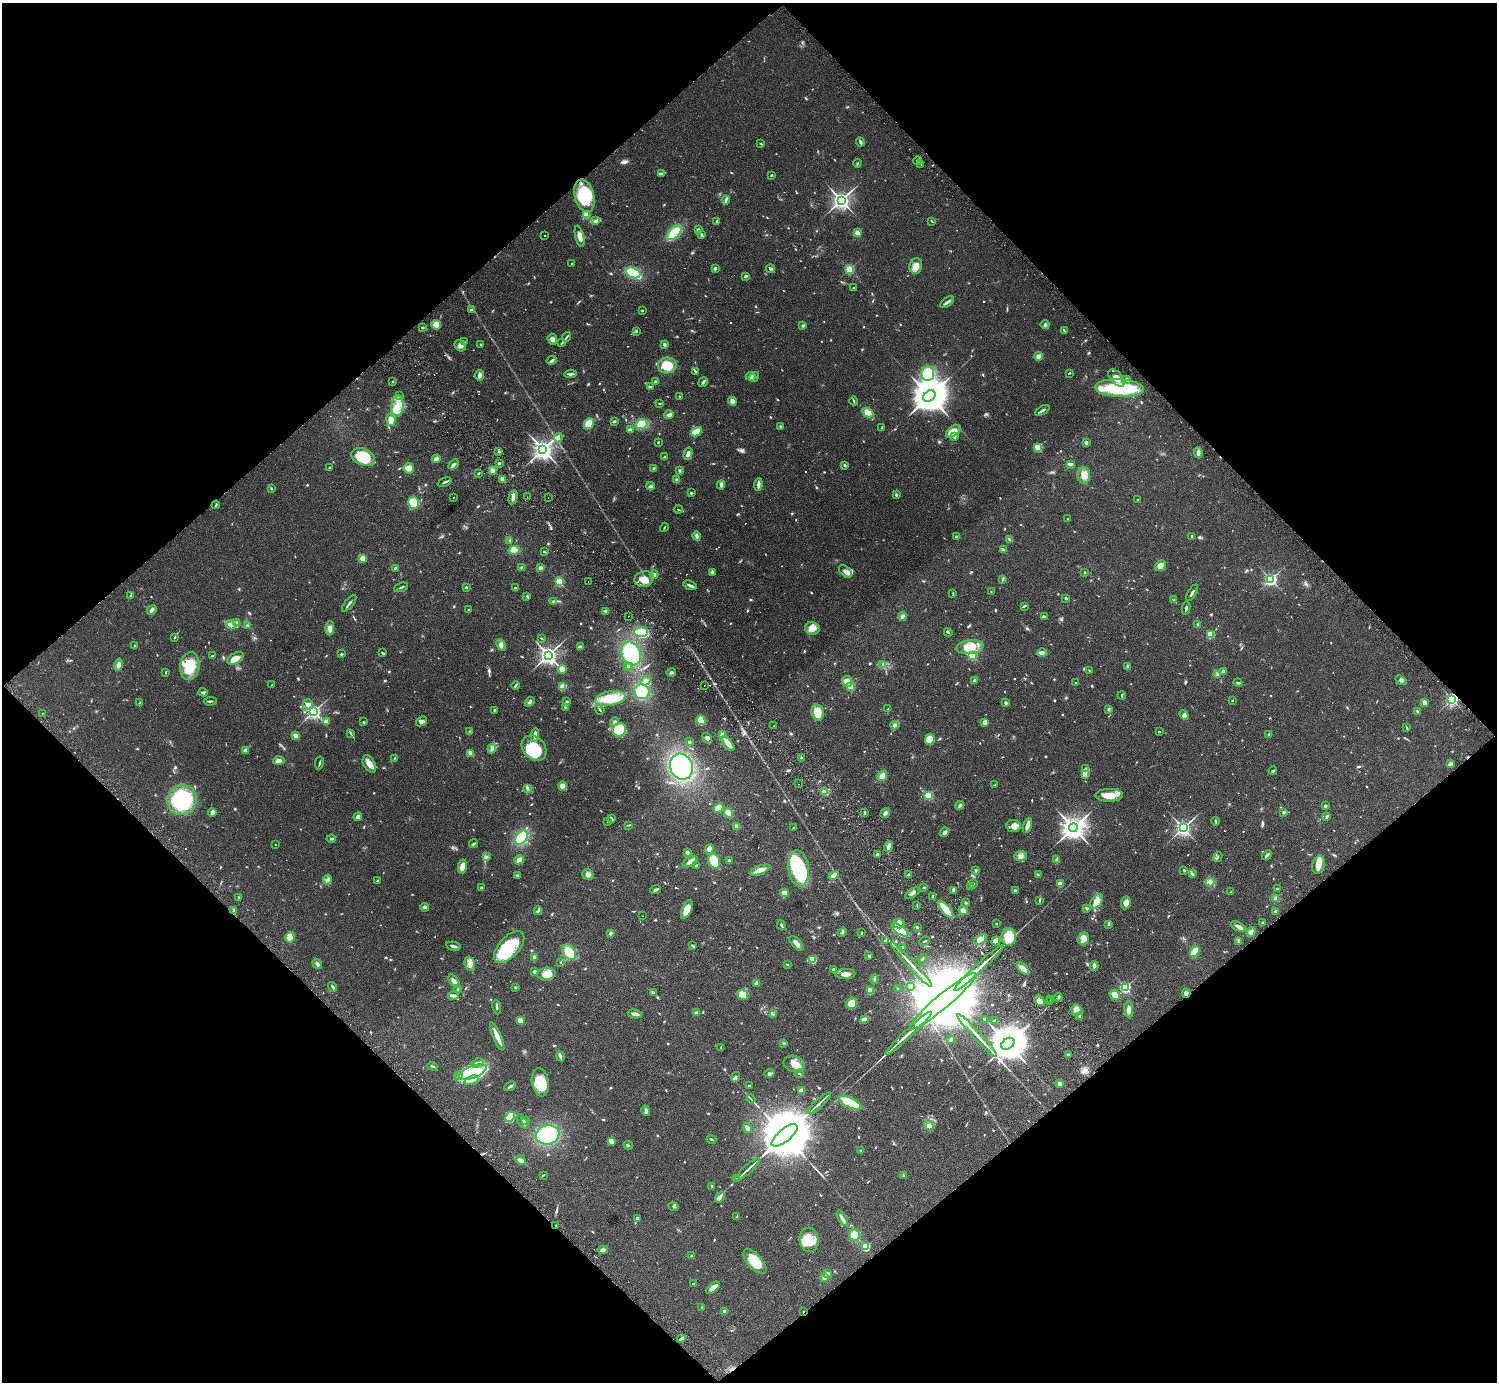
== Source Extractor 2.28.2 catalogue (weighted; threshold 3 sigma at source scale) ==
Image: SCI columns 48-6025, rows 344-5861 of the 6070 x 6064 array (HDU 1 of 3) = the unmasked area's bounding box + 8 px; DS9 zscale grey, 4 x 4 block average (1 PNG px = mean of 4 x 4 image px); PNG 1499 x 1384 px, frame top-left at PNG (2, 3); each listed source drawn as its Kron ellipse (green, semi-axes under 4 px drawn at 4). Shown black and unused: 50% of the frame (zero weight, under 2 of 3 exposures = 3% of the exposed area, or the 3 px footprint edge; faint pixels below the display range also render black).
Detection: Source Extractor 2.28.2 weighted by HDU 2 'WHT'. Background 0.061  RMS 0.0072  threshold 0.0325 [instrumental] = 3 sigma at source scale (4.5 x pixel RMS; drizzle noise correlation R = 1.50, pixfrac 1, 0.05/0.05 arcsec/px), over >= 5 px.
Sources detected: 1034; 14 too faint to see at this stretch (4 x 4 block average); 2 inside a brighter object's white glare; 8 cosmic-ray / hot-pixel residue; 2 long thin detections or spike segments (spike, bleed or trail) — neither listed nor drawn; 11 coinciding with a brighter row at this scale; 62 inside a brighter listed object's ellipse — not listed separately; of the other 935, all 500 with FLUX_AUTO >= 3.39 (the completeness limit of this list) listed and drawn (435 fainter detections not listed), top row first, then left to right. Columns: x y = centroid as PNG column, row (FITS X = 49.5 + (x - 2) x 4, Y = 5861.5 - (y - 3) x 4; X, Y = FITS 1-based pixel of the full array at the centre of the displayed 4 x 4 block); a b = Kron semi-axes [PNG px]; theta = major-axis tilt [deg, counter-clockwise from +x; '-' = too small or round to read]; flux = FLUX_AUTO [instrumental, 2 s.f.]
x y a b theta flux
860 142 4 2 - 12
761 143 4 2 - 3.7
917 161 4 2 - 4.7
857 163 4 2 - 3.7
921 164 2 2 - 5.3
661 173 3 3 - 6.4
771 175 3 2 - 3.6
584 196 16 9 -75 190
726 200 4 3 - 7.8
841 200 3 3 - 2600
586 215 2 2 - 150
595 221 3 2 - 4.8
717 221 3 2 - 9.4
932 221 3 2 - 3.6
698 230 2 2 - 50
674 233 9 5 47 130
857 233 2 2 - 120
544 235 2 2 - 6.1
702 235 3 2 - 4.2
580 236 11 4 -76 31
572 263 2 2 - 3.8
916 266 8 6 78 32
715 268 4 3 - 7.2
770 269 4 3 - 8.6
849 269 2 2 - 390
633 273 8 5 -22 170
746 276 4 2 - 6.5
853 288 2 2 - 4.2
947 302 8 3 36 12
471 310 4 3 - 6.3
642 311 3 2 - 4.3
436 325 5 4 - 53
803 325 3 3 - 6.3
1045 325 4 3 - 8.1
422 327 3 2 - 6.1
637 331 3 2 - 3.7
1064 331 3 2 - 3.7
567 337 5 2 - 5.3
552 339 5 4 - 18
464 342 2 2 - 6.5
562 343 3 2 - 3.4
481 344 2 2 - 11
664 344 3 2 - 8.3
460 346 6 5 - 18
1038 356 4 4 - 20
551 360 5 2 - 7.1
667 365 9 8 - 84
695 371 3 2 - 4.2
1069 373 4 2 - 3.8
570 374 6 2 5 11
928 374 7 6 - 160
480 375 5 3 - 18
750 376 5 3 - 9.1
754 377 5 3 - 11
1116 378 10 6 -49 36
1127 379 4 2 - 7
655 381 3 2 - 6.5
393 382 2 2 - 3.4
703 382 5 2 - 9.1
650 387 4 2 - 4.5
1120 388 24 9 -3 310
399 396 4 2 - 5.3
929 396 7 5 40 14000
680 397 3 2 - 4.6
732 401 4 3 - 25
854 401 4 2 - 5
659 403 3 2 - 4
397 406 11 6 86 51
1042 410 8 2 29 10
868 413 6 4 -30 59
669 415 5 3 - 17
391 420 6 4 -80 38
614 421 3 2 - 6.6
589 424 5 4 - 71
642 424 6 5 - 73
780 426 3 3 - 4.9
882 427 3 2 - 3.6
631 429 3 2 - 6
953 431 8 5 37 54
696 432 6 4 28 69
955 437 3 2 - 5.3
558 438 4 2 - 14
658 442 2 2 - 4.1
1086 442 4 2 - 14
1038 447 2 2 - 300
543 449 3 3 - 3500
499 452 3 2 - 4.9
1198 453 6 3 -83 15
688 454 6 3 77 17
363 457 12 8 -20 180
665 457 3 2 - 5.2
436 459 4 3 - 18
499 463 3 2 - 5.7
454 464 6 3 43 11
1070 464 4 3 - 8.3
844 465 3 2 - 6.3
329 468 3 2 - 4.5
409 468 5 5 - 31
654 469 3 3 - 7.8
492 470 3 3 - 18
679 470 3 3 - 6
479 473 3 2 - 3.9
1084 475 8 6 -90 35
677 479 2 2 - 9.2
503 480 4 2 - 32
444 482 7 2 23 7.6
758 484 6 2 84 20
721 485 4 3 - 14
650 486 4 2 - 11
271 488 3 2 - 4.5
691 493 3 2 - 4.5
896 495 4 2 - 6.4
453 497 2 2 - 5.1
513 497 7 3 77 18
527 497 2 2 - 8.7
548 498 2 2 - 4.1
1138 500 3 2 - 4
414 503 6 5 - 100
216 505 4 2 - 4
678 509 4 2 - 3.5
1067 519 2 2 - 6.7
664 527 5 2 - 3.7
697 536 4 2 - 14
956 536 3 2 - 4.9
1192 536 2 2 - 15
1009 539 3 2 - 8.7
510 540 2 2 - 8
514 550 6 4 7 25
1004 550 3 2 - 4.2
544 552 3 2 - 5.8
362 558 3 3 - 35
1160 566 6 5 - 26
522 567 3 2 - 4.1
395 568 3 2 - 4.8
540 568 4 3 - 11
845 571 8 4 -42 22
712 572 4 3 - 7.1
1085 572 2 2 - 5.4
654 575 4 4 - 14
644 579 10 8 19 47
1003 579 2 2 - 4.5
1271 579 2 2 - 1000
588 581 2 2 - 18
559 582 2 2 - 360
690 585 7 2 -22 17
401 587 7 2 20 6.5
466 587 2 2 - 15
515 588 2 2 - 3.9
991 592 2 2 - 4.4
953 593 3 2 - 4.1
1192 593 9 2 59 11
130 595 3 2 - 5.9
527 596 3 2 - 3.7
1066 598 2 2 - 8.5
1174 600 2 2 - 4.4
554 601 4 2 - 3.5
349 603 10 2 51 10
1024 606 4 2 - 5.8
1186 608 7 2 79 8.7
152 610 5 3 - 14
469 610 2 2 - 10
605 611 4 2 - 7
628 616 2 2 - 7.9
902 616 4 3 - 13
1044 617 3 2 - 4.4
237 623 4 3 - 14
1198 624 2 2 - 4.3
231 625 5 3 - 34
247 625 2 2 - 6.5
330 628 7 4 89 28
812 628 7 6 - 42
641 632 7 5 -2 130
948 632 4 2 - 4.6
1210 634 2 2 - 220
174 637 3 2 - 3.7
542 638 3 2 - 3.5
501 645 6 3 -67 16
134 646 3 2 - 6.6
580 647 3 3 - 13
970 647 13 7 7 68
383 653 4 2 - 4.3
631 653 12 9 -65 230
1042 653 5 2 - 31
341 654 3 2 - 6
548 655 3 3 - 2700
972 655 2 2 - 330
212 656 3 2 - 4.8
235 658 9 5 30 39
882 664 3 2 - 3.6
119 665 6 4 79 22
190 666 14 9 81 110
627 666 3 2 - 9.3
629 666 2 2 - 14
1127 666 3 2 - 5
562 669 4 3 - 32
1089 671 3 2 - 3.5
166 672 3 2 - 4.1
1223 672 4 2 - 4.4
671 673 5 2 - 10
1217 675 4 2 - 5.7
974 680 4 2 - 7.4
1401 680 6 3 -39 10
646 681 5 4 - 15
847 681 5 5 - 43
1075 683 2 2 - 3.7
1238 683 4 2 - 6
272 685 2 2 - 8.7
516 685 4 2 - 8
704 685 2 2 - 7.9
563 686 3 3 - 45
850 687 2 2 - 210
203 692 4 3 - 7.2
642 692 8 7 - 130
1122 695 4 2 - 3.8
610 698 15 7 11 140
1452 699 2 2 - 990
210 701 6 2 2 7
567 701 3 2 - 4
1232 701 2 2 - 4.3
530 702 5 3 - 8.9
1424 702 2 2 - 82
139 703 3 2 - 3.5
1006 703 3 3 - 7.1
308 704 5 5 - 21
565 707 4 2 - 4.7
888 709 2 2 - 3.9
1109 709 2 2 - 8.8
494 710 2 2 - 5.3
600 710 5 2 - 4.5
1417 711 3 2 - 5
314 712 2 2 - 1400
818 712 8 6 -77 64
42 713 2 2 - 8.2
1184 715 5 3 - 12
701 720 5 3 - 67
326 721 4 3 - 12
421 721 6 4 39 14
364 722 2 2 - 4.3
615 722 4 3 - 8.7
985 722 4 3 - 20
895 725 4 3 - 14
774 726 2 2 - 4.7
1407 728 4 2 - 3.9
619 730 7 6 - 120
469 732 3 2 - 4.8
1159 732 2 2 - 4.9
351 733 3 2 - 4.6
722 734 4 3 - 12
1269 734 3 2 - 4.6
295 735 2 2 - 110
535 735 6 3 84 25
707 738 5 3 - 9.2
930 739 5 5 - 54
689 742 3 2 - 6.5
728 744 8 4 -50 34
534 748 14 11 -48 200
492 749 5 4 - 12
246 751 3 3 - 21
471 753 4 2 - 38
395 758 4 2 - 3.8
801 758 3 2 - 11
279 761 5 4 - 25
319 763 6 2 79 5.7
369 764 9 5 -60 38
1451 764 3 3 - 7.5
681 767 13 11 -70 440
1085 769 4 2 - 4.5
1273 771 4 2 - 6.9
1085 774 4 2 - 5.2
882 776 5 4 - 33
798 784 2 2 - 5.7
994 785 3 2 - 4.2
562 786 4 4 - 23
528 788 3 2 - 5.6
825 792 4 3 - 25
929 795 2 2 - 340
1109 795 14 6 1 69
182 800 15 14 - 350
960 805 5 2 - 8.8
1325 806 3 3 - 8.3
718 808 5 4 - 43
212 812 4 3 - 15
1284 812 2 2 - 9.3
728 813 5 4 - 30
864 813 3 2 - 5.1
885 813 5 2 - 12
358 817 4 4 - 15
1327 817 4 3 - 5.7
611 818 4 2 - 11
607 821 2 2 - 3.8
1215 821 4 2 - 5
629 825 3 2 - 4.1
1027 825 8 3 72 22
737 826 4 3 - 17
1013 826 7 6 - 23
793 828 3 2 - 4.6
1073 828 4 4 - 5200
1183 828 2 2 - 1700
944 832 5 3 - 11
521 838 8 5 52 210
331 839 4 2 - 6
275 844 2 2 - 3.5
474 844 4 2 - 8.8
889 847 5 3 - 20
709 849 4 3 - 29
687 852 3 3 - 10
877 854 3 2 - 7.3
1267 855 6 2 46 8.6
1021 856 6 5 - 21
487 857 2 2 - 6.3
1218 857 5 2 - 5.4
519 860 5 3 - 25
1056 860 3 2 - 4.1
690 861 8 4 32 22
714 861 8 6 -69 82
729 861 3 3 - 7.6
696 865 4 2 - 7.3
1318 865 9 6 75 36
462 867 7 4 79 40
799 869 18 10 -85 280
760 870 10 4 20 44
976 870 3 2 - 5.1
1184 870 3 2 - 6
588 874 5 5 - 17
908 874 2 2 - 3.7
1192 874 4 3 - 7.2
517 875 3 2 - 4.9
833 875 5 3 - 39
1038 875 3 2 - 6.1
327 879 5 2 - 8.2
377 881 2 2 - 5.8
1210 882 4 4 - 13
973 883 3 2 - 4.8
1060 884 2 2 - 120
971 887 3 2 - 12
481 888 3 2 - 5
924 888 2 2 - 4.6
1277 889 2 2 - 4.3
656 890 5 2 - 11
954 890 4 4 - 13
1015 890 3 2 - 3.7
1231 892 4 2 - 3.8
785 893 4 3 - 29
912 893 8 3 31 14
933 896 3 2 - 5.4
238 897 3 2 - 6.8
1276 898 4 3 - 12
1040 900 4 2 - 5.4
1096 901 8 5 54 26
966 903 3 2 - 4.3
1126 903 6 4 84 28
917 905 4 2 - 3.8
424 907 4 3 - 11
687 909 10 5 66 42
946 909 10 3 -49 110
1087 909 3 2 - 4
234 910 3 2 - 4.3
963 910 5 3 - 16
538 911 4 2 - 5.1
1276 912 4 3 - 12
643 916 2 2 - 4.9
899 923 5 5 - 28
1262 923 3 2 - 3.5
996 924 2 2 - 8.5
1108 924 3 2 - 3.4
781 925 5 2 - 6.8
917 927 2 2 - 6.4
1239 927 8 3 -26 16
900 930 9 4 -36 190
842 932 5 2 - 6
1251 932 5 4 - 15
611 933 3 3 - 7.6
861 933 4 2 - 3.7
290 937 5 4 - 43
1009 937 8 7 - 120
981 939 7 4 32 25
1083 939 6 5 - 25
885 940 4 2 - 5.3
925 941 5 2 - 6
996 941 4 3 - 59
1239 941 4 2 - 5.6
796 943 9 3 -46 21
692 945 3 2 - 4.4
453 946 7 2 -14 14
509 947 19 10 47 200
902 947 3 3 - 8.7
569 952 9 6 -57 110
1195 952 6 3 56 67
869 956 2 2 - 29
534 957 4 3 - 6.6
813 959 4 3 - 19
923 959 5 2 - 3.6
561 962 2 2 - 3.6
317 964 5 3 - 11
470 964 7 5 -72 22
787 964 3 2 - 3.4
911 965 30 2 -47 44
1094 966 4 2 - 19
979 968 33 2 43 58
1023 968 7 4 -47 28
833 969 3 2 - 13
535 972 2 2 - 31
546 974 9 6 7 50
845 974 10 5 2 26
874 979 5 2 - 4.7
454 981 7 3 -54 16
756 983 3 3 - 11
910 986 4 2 - 6.8
333 987 5 2 - 12
515 987 2 2 - 3.7
898 988 2 2 - 7.9
1125 988 2 2 - 740
458 989 3 2 - 3.5
870 991 2 2 - 190
653 993 3 3 - 5.9
1186 993 5 3 - 15
743 995 5 5 - 20
1115 995 5 4 - 37
453 996 5 2 - 9.5
1058 997 4 2 - 7.2
1050 1000 2 2 - 6.3
943 1001 43 7 40 170000
1039 1001 6 4 -43 26
1049 1002 2 2 - 4.6
852 1003 6 5 - 57
497 1007 7 2 -81 6.7
1076 1010 5 5 - 49
1129 1010 8 4 -83 23
697 1013 4 3 - 16
635 1014 7 2 -12 19
773 1014 2 2 - 3.6
1079 1016 3 2 - 4.1
865 1019 4 2 - 16
985 1019 3 2 - 5.2
520 1020 2 2 - 140
995 1020 3 2 - 5.4
908 1033 31 2 43 52
497 1036 15 3 -66 44
977 1036 29 2 -47 43
951 1040 4 3 - 7.9
784 1043 3 2 - 5
1008 1044 7 5 37 16000
721 1047 3 2 - 3.5
1068 1055 2 2 - 10
560 1056 5 3 - 8.3
477 1063 6 3 24 15
794 1064 11 8 -18 36
433 1066 5 2 - 5.8
473 1072 15 6 22 200
770 1073 5 3 - 9.7
799 1074 5 2 - 3.8
458 1075 2 2 - 3.8
736 1077 5 2 - 6.2
472 1080 7 3 19 19
540 1082 14 8 -81 120
1059 1083 2 2 - 62
510 1086 6 2 29 9.1
750 1086 3 2 - 11
801 1090 3 2 - 27
751 1099 4 2 - 4.7
819 1103 15 2 41 13
850 1103 12 5 -26 120
646 1111 5 3 - 12
510 1117 5 4 - 100
523 1121 8 2 -57 9.7
525 1121 3 2 - 6.3
929 1125 5 4 - 15
747 1128 5 3 - 18
548 1135 12 9 10 280
784 1135 16 6 39 57000
711 1139 5 2 - 4.6
611 1141 3 3 - 24
628 1145 5 2 - 5.3
861 1150 3 2 - 4.3
521 1160 5 3 - 17
748 1169 16 2 42 14
543 1175 3 2 - 4.6
903 1175 4 3 - 6
736 1179 4 3 - 4.4
712 1186 4 2 - 4.6
720 1197 6 3 54 10
673 1207 5 3 - 7.4
737 1217 4 2 - 3.8
637 1218 3 3 - 11
842 1218 9 3 -61 14
555 1226 2 2 - 4.9
855 1235 6 5 - 76
809 1240 12 9 -85 110
866 1247 2 2 - 310
603 1250 5 4 - 16
692 1255 3 3 - 5.2
755 1262 15 7 -49 100
828 1273 3 3 - 9.7
824 1277 4 3 - 17
693 1284 3 3 - 5.1
713 1288 8 3 41 39
702 1308 3 2 - 6.9
724 1311 2 2 - 55
803 1312 2 2 - 16
681 1338 4 2 - 11
Overlapping masked pixels (flux is a lower limit): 4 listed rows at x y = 1452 699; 1186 993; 555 1226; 803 1312
Diffuse or blended objects may show on this block-average render without a row.